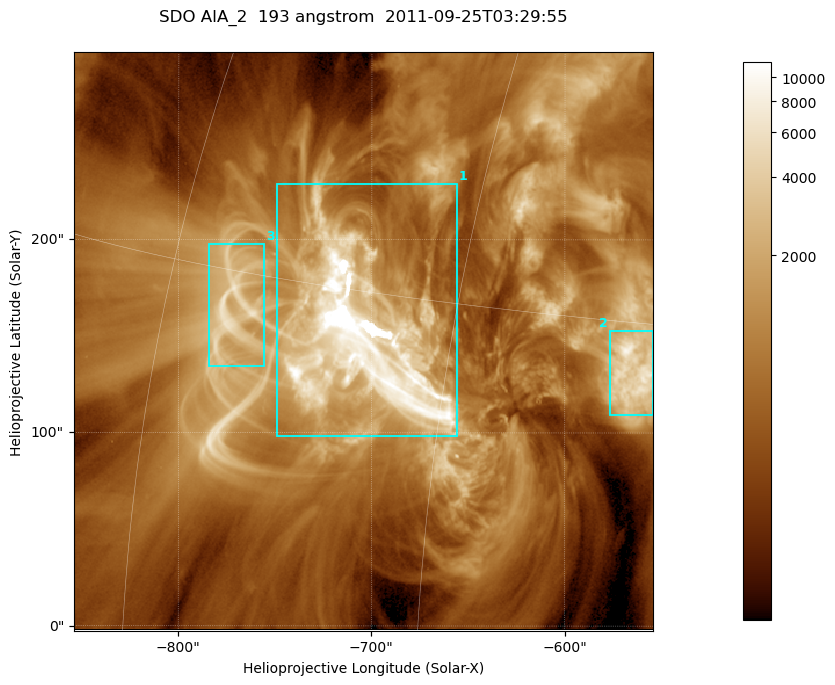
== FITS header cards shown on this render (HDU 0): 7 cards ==
TELESCOP= 'SDO     '           /
INSTRUME= 'AIA_2   '           /
WAVELNTH=                  193 /
WAVEUNIT= 'angstrom'           /
DATE-OBS= '2011-09-25T03:29:55.84' /
CTYPE1  = 'HPLN-TAN'           /
CTYPE2  = 'HPLT-TAN'           /

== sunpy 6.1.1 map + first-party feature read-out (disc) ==
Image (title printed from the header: SDO AIA_2  193 angstrom  2011-09-25T03:29:55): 499 x 499 px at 0.601 arcsec/px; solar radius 957 arcsec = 1592 px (partial field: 3.1% of the solar disc is inside the frame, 100% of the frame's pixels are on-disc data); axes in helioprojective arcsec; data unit not stated in the header (colour bar unlabelled)
Orientation: roll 0.0578 deg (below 1 deg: not rotated)
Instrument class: DISC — disc imager (sunpy class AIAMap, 193 A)
Bright regions (active regions / flare kernels): reference = the on-disc median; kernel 5 px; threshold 5 sigma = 2202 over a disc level ~662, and >= 1.15x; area >= 249 px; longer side >= 6 px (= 3.6 arcsec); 3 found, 3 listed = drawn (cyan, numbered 1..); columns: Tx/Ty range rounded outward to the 2 arcsec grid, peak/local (2 s.f.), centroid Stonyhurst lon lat
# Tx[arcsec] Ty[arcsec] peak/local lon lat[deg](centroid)
1 -750..-656 98..230 25 -49 +13
2 -578..-554 108..154 12 -37 +13
3 -784..-756 134..198 9.1 -56 +14